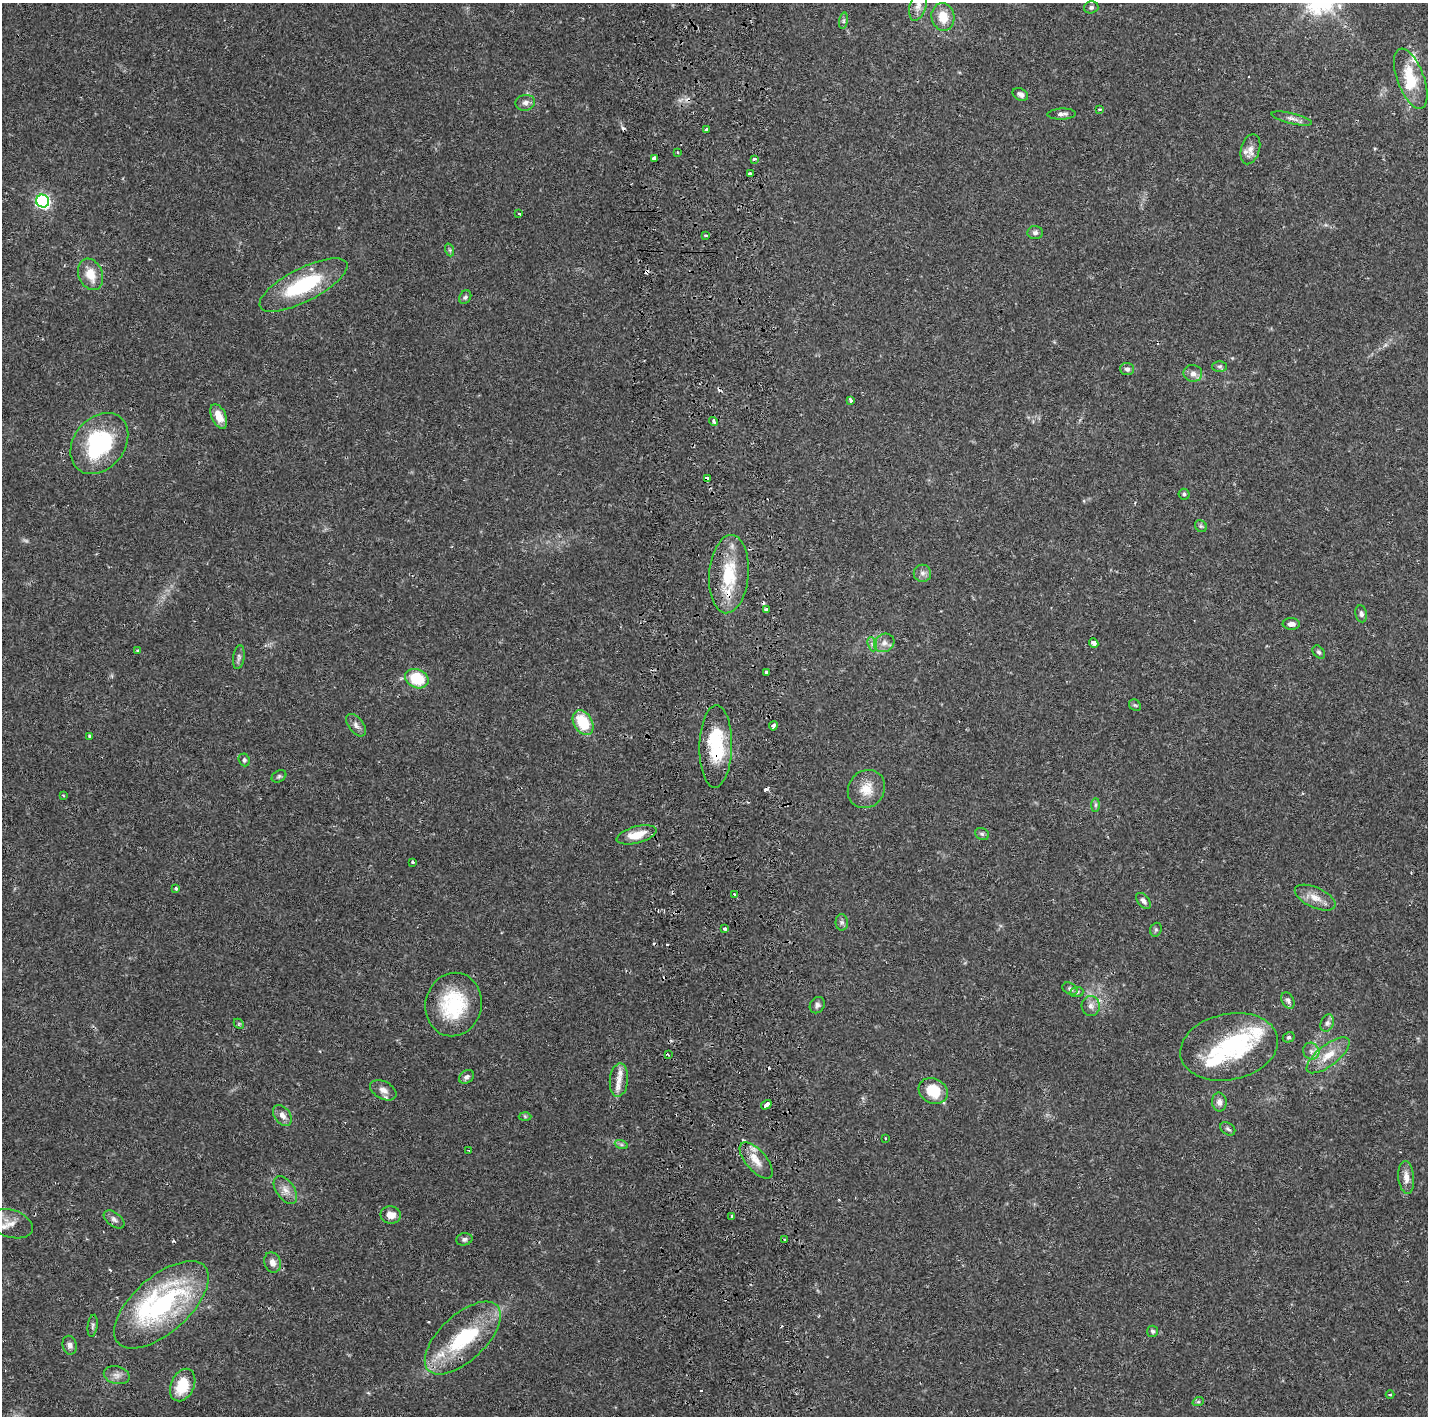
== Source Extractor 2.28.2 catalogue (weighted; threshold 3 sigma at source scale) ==
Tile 5 of 3 x 3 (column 2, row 2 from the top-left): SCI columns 1650-3075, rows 1543-2956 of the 4778 x 4489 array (HDU 1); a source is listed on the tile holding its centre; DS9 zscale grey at full resolution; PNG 1430 x 1418 px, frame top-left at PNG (2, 3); each listed source drawn as its Kron ellipse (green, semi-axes under 4 px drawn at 4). Shown black and unused: <1% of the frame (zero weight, under 2 of 3 exposures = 4% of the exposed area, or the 3 px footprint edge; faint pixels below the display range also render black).
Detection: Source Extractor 2.28.2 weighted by HDU 2 'WHT'; one run over the whole footprint, this tile lists its part. Background 0.0505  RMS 0.0035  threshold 0.0159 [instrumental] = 3 sigma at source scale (4.5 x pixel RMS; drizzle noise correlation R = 1.50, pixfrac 1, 0.0396/0.0396 arcsec/px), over >= 5 px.
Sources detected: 140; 1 too faint to see at this stretch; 2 inside a brighter object's white glare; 16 cosmic-ray / hot-pixel residue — neither listed nor drawn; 9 inside a brighter listed object's ellipse — not listed separately; the other 112 listed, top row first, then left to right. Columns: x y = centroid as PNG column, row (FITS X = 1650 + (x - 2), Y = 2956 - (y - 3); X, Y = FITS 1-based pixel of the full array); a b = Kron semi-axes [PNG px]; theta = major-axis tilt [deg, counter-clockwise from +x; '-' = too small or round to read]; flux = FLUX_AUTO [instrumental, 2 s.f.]
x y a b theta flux
918 6 16 8 74 2.4
1091 7 7 6 - 0.9
943 17 14 11 -77 5.9
844 21 8 4 82 0.72
1411 79 32 13 -70 12
1020 94 8 5 -28 1.2
525 103 10 8 10 1.6
1100 109 3 2 - 1.3
1062 114 14 5 2 1.5
1292 118 21 5 -14 1.8
706 129 3 3 - 0.81
1250 149 15 9 73 2.7
677 152 3 3 - 0.47
654 158 4 4 - 2.3
754 159 4 3 - 1.4
750 174 4 3 - 2
43 201 6 6 - 71
519 214 3 2 - 0.37
1035 233 8 6 -1 1.1
705 235 4 2 - 0.45
450 250 6 4 -71 0.54
91 274 16 12 -69 6
303 285 48 16 27 27
465 297 7 5 59 0.85
1220 367 7 5 0 0.74
1127 369 7 6 - 1
1193 373 9 8 - 2
851 400 4 3 - 1.6
219 416 13 7 -66 4.7
713 422 5 4 - 1.1
99 443 33 25 51 34
707 479 4 3 - 3.2
1184 494 5 5 - 0.62
1201 526 6 5 - 0.61
922 573 8 8 - 1.4
729 574 39 19 85 17
766 610 4 3 - 1.5
1361 614 8 6 -80 1
1291 624 8 6 -3 1.7
884 643 10 9 - 2.2
1094 643 5 4 - 2.1
872 644 7 4 -71 0.93
138 650 4 3 - 0.67
1319 652 7 5 -51 0.74
239 657 12 5 82 1.1
766 672 3 3 - 2.1
417 679 12 9 -24 14
1135 705 6 5 - 0.57
583 723 13 9 -60 13
356 725 13 7 -52 1.7
773 726 5 3 - 1.1
89 736 3 3 - 0.59
716 746 41 16 89 21
244 760 6 5 - 0.81
279 776 8 5 30 0.68
866 789 20 17 52 6.4
63 795 4 2 - 0.31
1095 805 7 4 89 0.68
982 834 7 5 -27 0.86
637 835 20 8 15 6
412 862 3 3 - 0.88
176 888 3 3 - 0.62
734 895 4 2 - 0.33
1315 898 22 10 -25 4.1
1143 901 9 5 -50 1.3
842 922 8 6 -89 0.96
724 929 3 3 - 1.4
1156 930 7 5 70 0.69
1070 989 8 5 -29 0.85
1077 992 7 5 5 0.87
1288 1000 9 6 -60 1
454 1005 32 28 75 24
817 1005 8 7 - 1.1
1091 1006 10 9 - 2
1327 1023 9 6 70 1.2
239 1024 6 4 -45 0.43
1289 1037 6 5 - 0.65
1229 1047 49 33 12 36
1311 1051 8 8 - 1.7
668 1055 3 2 - 0.56
1328 1055 26 10 38 6.6
466 1077 8 6 31 1.1
619 1080 17 9 85 2.7
383 1090 14 8 -27 2.4
933 1091 15 12 -27 10
1219 1102 9 7 -85 1.7
766 1105 5 3 - 3.5
282 1115 12 8 -52 2.2
525 1116 6 4 -2 0.43
1228 1129 8 6 -36 0.86
886 1139 3 3 - 0.6
621 1144 7 4 -19 0.61
469 1151 3 2 - 0.33
756 1160 22 10 -49 5
1406 1177 16 8 -84 3
285 1190 16 9 -54 2.9
391 1215 10 8 -3 3.3
731 1216 3 3 - 1.1
114 1219 12 7 -37 1.4
11 1224 23 13 -17 4.8
464 1239 8 6 13 1.1
785 1239 3 2 - 0.45
272 1262 10 8 -71 2.3
161 1305 58 28 41 56
93 1326 11 5 82 0.85
1153 1331 5 5 - 0.74
463 1338 47 23 43 26
70 1345 9 7 -77 1.4
117 1375 13 8 -14 2.2
183 1385 17 11 65 11
1390 1395 4 3 - 0.35
1198 1402 6 4 18 0.53
Overlapping masked pixels (flux is a lower limit): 5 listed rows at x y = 654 158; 707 479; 729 574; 766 610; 716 746
Isophote crosses this tile's border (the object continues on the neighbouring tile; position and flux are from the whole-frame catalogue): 1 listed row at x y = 918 6